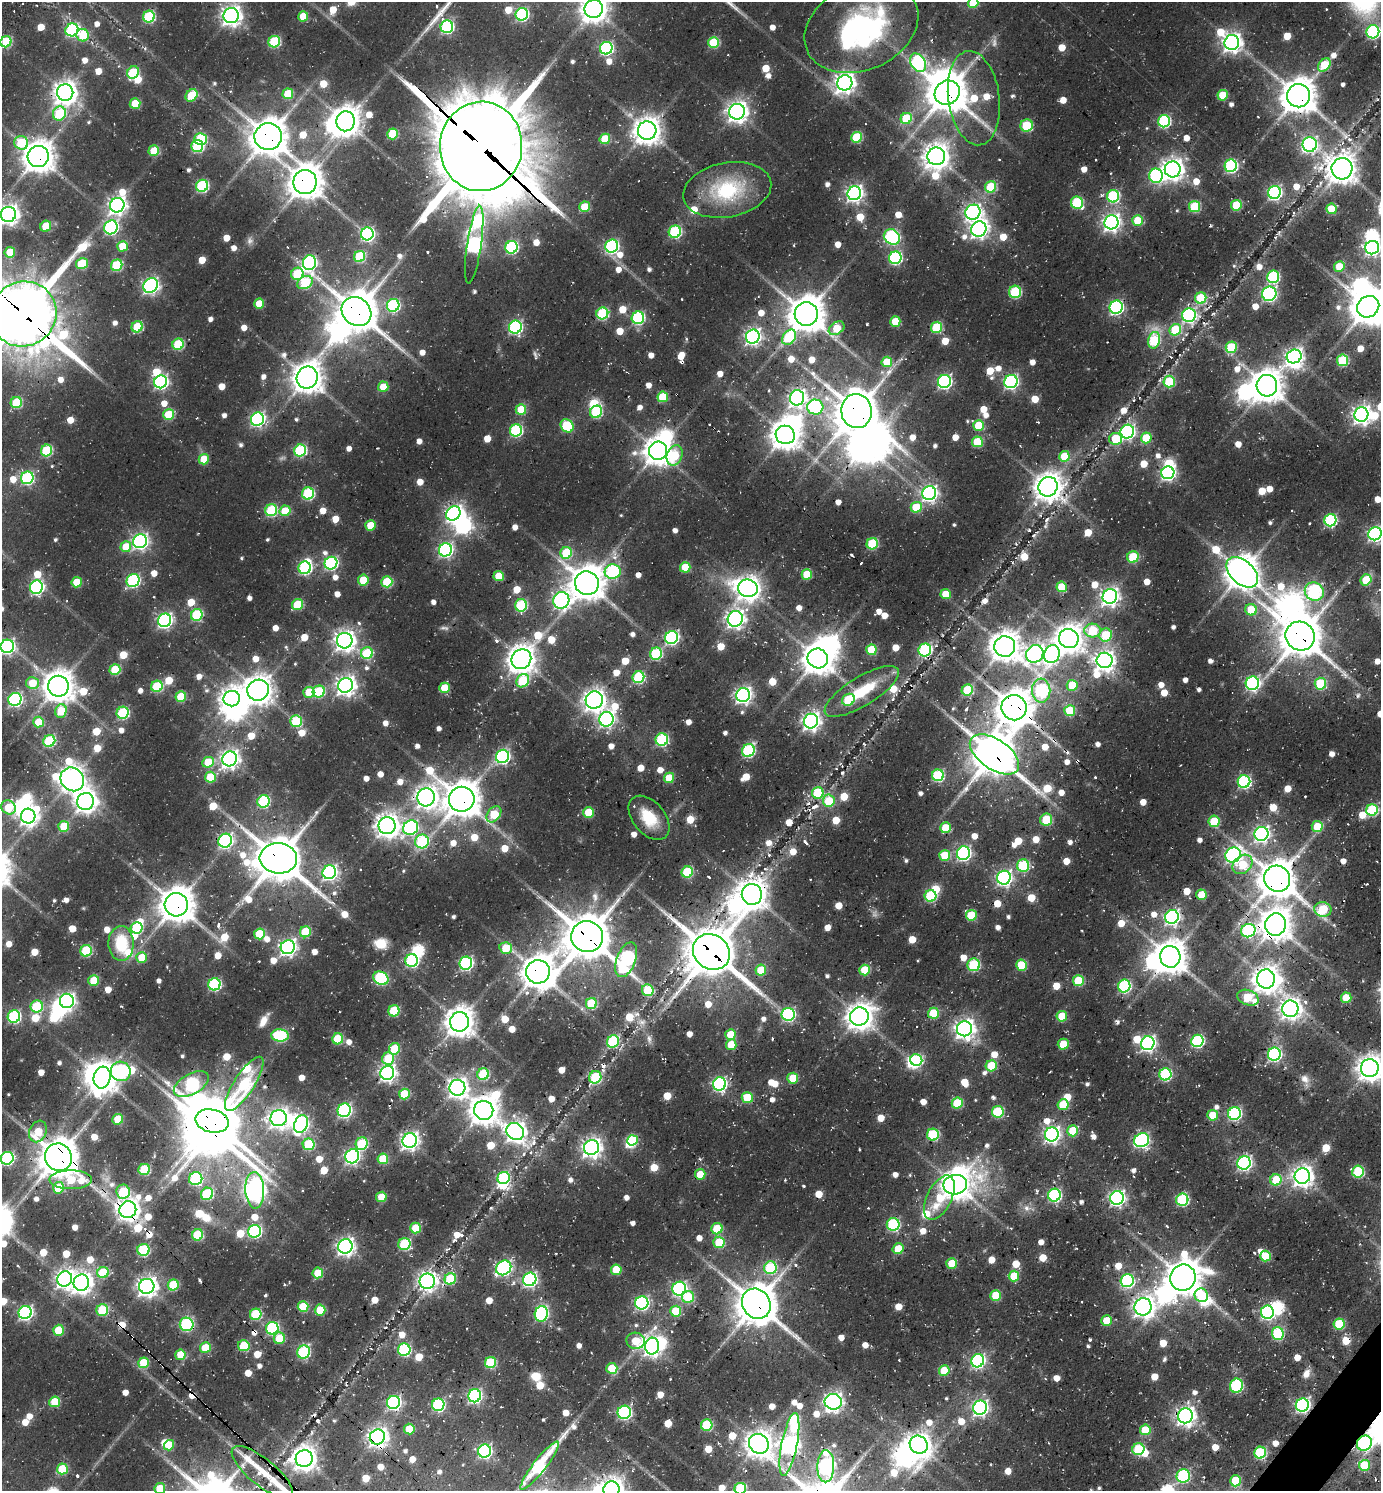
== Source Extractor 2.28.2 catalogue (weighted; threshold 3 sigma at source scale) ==
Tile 6 of 4 x 4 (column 2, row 2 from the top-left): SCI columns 1689-3067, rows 3073-4561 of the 6064 x 6050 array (HDU 1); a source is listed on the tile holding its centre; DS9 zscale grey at full resolution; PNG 1383 x 1493 px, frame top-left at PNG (2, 2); each listed source drawn as its Kron ellipse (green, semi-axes under 4 px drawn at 4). Shown black and unused: <1% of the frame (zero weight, under 2 of 3 exposures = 5% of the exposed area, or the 3 px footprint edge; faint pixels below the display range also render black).
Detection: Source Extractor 2.28.2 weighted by HDU 2 'WHT'; one run over the whole footprint, this tile lists its part. Background 0.0997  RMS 0.011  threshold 0.0473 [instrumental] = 3 sigma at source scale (4.5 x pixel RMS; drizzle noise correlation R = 1.50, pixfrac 1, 0.05/0.05 arcsec/px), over >= 5 px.
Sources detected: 1058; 6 too faint to see at this stretch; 56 inside a brighter object's white glare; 20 cosmic-ray / hot-pixel residue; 4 long thin detections or spike segments (spike, bleed or trail) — neither listed nor drawn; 8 inside a brighter listed object's ellipse — not listed separately; of the other 964, all 500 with FLUX_AUTO >= 26.9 (the completeness limit of this list) listed and drawn (464 fainter detections not listed), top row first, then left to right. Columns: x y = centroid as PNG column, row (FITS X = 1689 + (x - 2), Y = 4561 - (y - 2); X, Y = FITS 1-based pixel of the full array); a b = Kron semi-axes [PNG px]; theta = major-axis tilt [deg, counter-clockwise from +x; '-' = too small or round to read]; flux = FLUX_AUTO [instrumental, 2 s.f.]
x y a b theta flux
973 3 5 5 - 44
594 9 9 9 - 1100
522 14 6 6 - 160
231 16 7 7 - 650
303 16 5 5 - 30
149 17 6 5 - 100
447 27 6 6 - 160
861 27 59 43 24 200
72 30 7 6 - 160
1373 32 6 6 - 160
83 35 6 6 - 38
6 42 5 5 - 67
274 42 6 5 - 83
713 42 5 5 - 68
1232 42 7 7 - 580
606 48 6 6 - 180
918 63 10 7 -56 170
1324 65 7 5 51 44
133 72 6 5 - 62
845 83 8 7 - 660
65 92 8 8 - 950
947 93 13 12 - 2400
288 94 5 5 - 46
192 95 7 5 49 43
1223 95 5 5 - 35
1299 96 11 11 - 1900
974 98 47 25 -82 71
135 103 5 5 - 35
737 112 8 7 - 670
59 113 7 6 - 81
906 118 6 5 - 61
345 121 10 9 - 1300
1164 121 6 6 - 130
1027 126 6 6 - 47
647 130 9 9 - 1200
392 134 5 5 - 53
268 137 14 13 - 2200
857 137 5 5 - 62
200 139 6 6 - 70
605 139 5 5 - 44
21 143 7 6 - 55
1310 144 7 7 - 240
197 146 6 6 - 100
481 146 45 41 85 13000
154 151 5 5 - 37
936 156 9 9 - 1100
38 157 11 10 - 1500
1231 166 6 6 - 150
1173 169 8 8 - 780
1342 169 10 10 - 1300
1156 176 7 7 - 170
305 182 12 11 - 1700
202 186 6 6 - 120
991 187 6 5 - 59
727 190 44 27 11 84
1274 192 6 6 - 230
854 193 7 6 - 380
1113 196 6 6 - 120
1077 203 6 6 - 79
117 205 7 7 - 460
1236 205 5 5 - 52
1195 206 5 5 - 66
585 207 5 5 - 32
1331 209 5 5 - 32
973 212 8 7 - 360
8 214 7 7 - 650
1138 221 5 5 - 36
1111 222 7 7 - 440
46 226 5 5 - 32
111 227 7 6 - 190
979 229 8 7 - 450
675 232 6 6 - 120
367 234 6 6 - 210
892 237 8 7 - 190
474 245 39 7 82 340
122 246 5 5 - 31
612 246 7 6 - 180
511 247 6 6 - 140
1372 248 7 6 - 300
10 252 5 5 - 30
359 256 6 5 - 71
895 258 6 6 - 150
310 263 7 6 - 210
82 264 6 5 - 50
117 265 6 5 - 74
1339 267 5 5 - 30
297 274 6 6 - 69
1273 277 6 6 - 120
305 282 8 6 26 73
151 285 8 6 52 310
1015 292 6 6 - 75
1269 294 7 7 - 190
1201 298 6 5 - 58
259 304 5 5 - 27
393 305 6 6 - 130
1116 307 7 6 - 200
1368 307 11 10 - 1900
356 312 16 13 -42 2900
602 313 6 6 - 100
23 314 33 32 - 6900
806 314 12 12 - 2100
1189 315 7 6 - 210
638 318 6 6 - 130
895 321 5 5 - 30
137 327 6 5 - 51
515 327 6 6 - 180
937 327 5 5 - 64
837 328 8 6 33 39
1175 330 6 5 - 67
753 337 7 6 - 350
789 337 8 6 53 62
1154 340 8 6 77 84
178 344 6 5 - 73
1231 347 6 5 - 54
1294 356 7 6 - 400
1342 360 5 5 - 75
887 362 5 5 - 38
307 378 11 10 - 1400
1169 381 6 5 - 54
161 382 7 6 - 230
944 382 6 6 - 230
1011 382 7 6 - 220
1267 386 11 10 - 1600
383 387 5 5 - 27
663 397 5 5 - 44
797 398 8 7 - 420
16 403 6 5 - 59
815 407 8 7 - 110
521 409 5 5 - 37
856 411 17 15 -83 2700
596 412 6 6 - 78
1361 414 7 7 - 560
169 415 5 5 - 53
257 419 7 6 - 220
979 425 5 5 - 39
567 426 7 6 - 73
516 430 6 6 - 130
1127 432 7 6 - 230
785 435 9 9 - 1200
1146 438 5 5 - 43
1115 439 6 6 - 37
977 442 5 5 - 47
46 450 6 5 - 79
300 450 6 6 - 120
658 451 9 9 - 1300
675 455 10 7 68 38
1064 456 5 5 - 38
204 459 5 5 - 28
1168 473 6 6 - 250
27 478 6 6 - 130
1048 487 10 9 - 1200
308 493 6 6 - 100
929 493 7 7 - 320
916 507 5 5 - 40
271 510 6 5 - 96
285 511 5 5 - 39
453 513 8 6 40 350
1330 520 6 6 - 120
370 525 5 5 - 31
1375 534 7 6 - 280
140 541 7 6 - 320
872 544 6 5 - 70
126 547 5 5 - 27
445 550 7 6 - 240
566 553 6 5 - 59
1133 557 6 5 - 48
331 563 6 6 - 170
685 567 5 5 - 32
305 568 6 6 - 150
613 572 8 7 - 150
1242 572 18 11 -42 1800
807 574 5 5 - 37
499 576 5 5 - 33
363 580 5 5 - 28
1366 580 6 5 - 39
133 581 7 6 - 150
77 582 5 5 - 32
387 582 5 5 - 64
587 583 12 11 - 1800
36 587 7 6 - 200
1062 587 5 5 - 39
748 588 10 9 - 870
1314 591 9 9 - 150
946 594 5 5 - 28
1110 596 7 7 - 460
561 600 8 8 - 310
298 605 6 5 - 47
521 605 6 6 - 95
1251 610 6 5 - 35
197 615 6 5 - 91
735 619 8 7 - 500
164 620 7 6 - 270
1093 631 8 7 - 60
1106 635 6 6 - 47
1300 636 15 14 - 2700
671 637 7 6 - 190
1069 638 10 9 - 1300
345 641 8 8 - 720
7 646 7 6 - 270
1005 646 10 10 - 1400
871 650 5 5 - 42
925 650 6 6 - 130
367 653 6 6 - 61
656 654 6 6 - 90
1035 654 9 8 - 490
1052 654 9 7 68 290
818 658 10 9 - 1500
521 659 10 9 - 1200
1105 660 8 7 - 600
115 670 5 5 - 45
638 677 6 5 - 92
523 681 7 6 - 61
32 683 6 6 - 29
1252 683 7 6 - 210
1320 684 6 5 - 62
346 685 7 7 - 590
1072 685 5 5 - 32
58 686 10 10 - 1600
157 686 6 5 - 67
444 688 5 5 - 34
258 690 11 10 - 1300
967 690 6 5 - 57
319 691 6 5 - 69
862 691 42 14 31 44
1041 691 12 9 -87 120
309 692 5 5 - 32
743 695 7 6 - 390
181 697 5 5 - 41
15 699 7 6 - 200
232 699 8 7 - 820
594 700 9 8 - 650
848 700 6 5 - 51
1014 708 13 12 - 2000
61 711 7 5 70 38
1070 711 5 5 - 52
123 713 6 6 - 100
606 719 7 7 - 300
296 721 6 6 - 68
811 721 7 7 - 480
38 722 5 5 - 36
662 740 6 6 - 120
49 741 6 5 - 91
748 750 7 6 - 120
994 754 28 15 -34 3100
502 756 7 6 - 220
230 759 8 7 - 520
208 762 6 5 - 37
938 775 6 6 - 99
210 777 5 5 - 40
669 778 5 5 - 33
72 779 12 11 - 1100
1244 782 6 6 - 160
818 793 6 5 - 65
426 797 9 9 - 740
462 799 13 12 - 2200
85 801 8 8 - 780
264 801 6 6 - 100
829 801 6 6 - 40
8 807 7 6 - 39
1372 810 6 5 - 89
588 812 5 5 - 38
494 814 9 6 53 45
28 816 7 7 - 400
649 818 25 16 -50 35
1046 820 6 6 - 46
1214 821 5 5 - 43
64 826 5 5 - 36
387 826 8 8 - 900
1317 827 5 5 - 34
411 828 8 7 - 210
946 828 5 5 - 36
1261 834 7 7 - 320
225 841 7 6 - 230
422 841 7 6 - 95
963 853 7 6 - 230
945 855 5 5 - 39
1233 855 8 7 - 330
278 858 19 15 -5 3200
1242 864 11 8 42 41
1023 865 6 6 - 93
329 872 7 6 - 270
687 872 6 5 - 71
1004 878 7 6 - 300
1277 879 13 12 - 2400
752 894 10 10 - 1400
1201 895 5 5 - 32
931 896 6 6 - 82
176 905 11 11 - 2000
1323 909 8 7 - 59
971 915 5 5 - 46
1172 917 7 6 - 290
1276 924 11 10 - 1500
137 928 6 5 - 73
1248 931 7 6 - 140
305 932 6 5 - 41
259 934 5 5 - 51
587 937 16 15 - 3500
121 943 17 12 -89 45
288 947 7 6 - 410
506 948 6 5 - 34
86 951 6 5 - 80
711 952 19 17 -39 3900
142 957 5 5 - 32
1170 957 11 10 - 1600
626 960 18 9 69 190
412 961 6 6 - 140
466 963 6 6 - 200
974 965 6 6 - 80
1021 965 5 5 - 47
761 970 5 5 - 35
865 970 5 5 - 40
538 972 12 11 - 1800
381 978 8 6 -33 130
1266 979 9 9 - 1000
94 980 5 5 - 37
1078 981 5 5 - 57
214 984 6 6 - 140
1124 986 6 6 - 140
648 990 6 5 - 46
1248 998 11 7 -22 48
1346 998 5 5 - 35
67 1001 7 7 - 310
591 1003 5 5 - 60
37 1006 6 6 - 71
1290 1009 8 8 - 750
394 1011 5 5 - 60
933 1013 5 5 - 46
788 1014 6 6 - 180
14 1016 6 6 - 140
859 1016 9 9 - 1200
1062 1016 5 5 - 35
459 1022 10 9 - 1300
964 1029 7 7 - 590
280 1035 9 6 -4 110
730 1035 5 5 - 30
338 1039 5 5 - 50
613 1041 6 5 - 93
1197 1041 6 6 - 140
1148 1043 7 6 - 320
1063 1044 5 5 - 35
731 1045 5 5 - 32
394 1049 6 5 - 44
1274 1054 6 6 - 200
388 1058 6 6 - 44
916 1060 6 6 - 94
991 1066 5 5 - 42
1370 1068 9 9 - 1100
121 1071 10 9 - 150
387 1073 7 6 - 390
483 1074 6 5 - 72
1165 1074 6 6 - 120
595 1077 6 6 - 88
102 1078 11 8 76 1300
793 1078 5 5 - 35
191 1084 19 10 29 160
244 1084 31 10 57 100
719 1084 7 6 - 220
457 1088 8 8 - 570
404 1094 5 5 - 42
747 1098 5 5 - 44
957 1103 5 5 - 53
1063 1105 5 5 - 41
344 1110 7 6 - 200
484 1110 10 9 - 1300
998 1112 6 5 - 72
1234 1113 6 6 - 170
1213 1115 5 5 - 33
279 1118 8 8 - 610
118 1119 5 5 - 33
212 1121 17 11 -13 3700
301 1124 9 6 63 240
38 1131 11 8 67 32
1073 1131 5 5 - 44
515 1132 9 8 - 660
1052 1134 7 7 - 380
933 1135 6 6 - 83
410 1140 7 7 - 440
632 1140 5 5 - 58
1142 1140 8 6 29 240
309 1144 6 6 - 69
362 1144 6 6 - 72
591 1147 7 7 - 560
352 1156 7 7 - 250
58 1157 14 13 - 2600
7 1158 6 6 - 160
383 1159 5 5 - 41
1244 1163 7 6 - 250
144 1169 6 5 - 73
1358 1172 6 6 - 79
700 1174 5 5 - 28
1302 1176 8 7 - 750
504 1178 6 6 - 120
196 1179 7 6 - 120
71 1180 21 9 0 60
1276 1180 5 5 - 53
955 1185 12 9 11 1300
58 1188 6 5 - 39
255 1190 18 9 -87 760
123 1192 7 7 - 64
207 1194 6 6 - 83
1054 1195 6 6 - 170
381 1197 5 5 - 29
939 1198 24 12 63 37
1117 1198 7 6 - 340
1182 1200 6 6 - 110
128 1210 8 8 - 880
893 1224 6 6 - 120
416 1228 5 5 - 37
717 1229 6 5 - 44
255 1231 6 6 - 150
198 1235 6 5 - 72
719 1242 5 5 - 45
404 1244 6 6 - 92
345 1246 7 7 - 440
898 1249 5 5 - 33
143 1250 6 6 - 83
1265 1256 5 5 - 38
952 1263 5 5 - 31
504 1268 8 7 - 210
770 1268 6 6 - 85
616 1270 5 5 - 35
103 1272 6 5 - 54
318 1273 5 5 - 32
1014 1276 5 5 - 34
1183 1278 13 12 - 2000
65 1279 8 7 - 440
450 1279 6 5 - 60
530 1279 7 6 - 220
427 1281 8 7 - 470
1127 1281 6 6 - 150
81 1283 8 7 - 680
173 1285 5 5 - 63
147 1286 7 7 - 630
679 1289 7 6 - 230
996 1295 5 5 - 37
1201 1295 7 6 - 49
688 1297 6 6 - 48
642 1303 6 6 - 190
756 1304 16 13 -57 2800
303 1307 5 5 - 39
1143 1307 9 8 - 640
102 1310 6 6 - 62
320 1310 5 5 - 39
676 1311 5 5 - 39
25 1312 7 6 - 250
1267 1312 6 6 - 210
256 1314 6 5 - 70
541 1314 8 6 75 170
1106 1321 5 5 - 27
187 1324 7 6 - 140
1339 1324 5 5 - 53
272 1328 6 6 - 130
58 1330 5 5 - 42
1278 1333 6 6 - 84
279 1338 6 5 - 34
636 1341 9 8 - 33
244 1346 6 5 - 52
652 1346 8 7 - 620
205 1348 5 5 - 35
404 1350 6 6 - 120
304 1352 7 6 - 110
180 1355 5 5 - 27
978 1361 7 6 - 230
143 1363 5 5 - 40
490 1363 6 5 - 76
612 1368 5 5 - 33
944 1371 5 5 - 36
1236 1386 7 6 - 99
475 1396 6 6 - 230
55 1402 5 5 - 41
393 1402 6 6 - 210
833 1402 8 8 - 480
438 1405 6 6 - 140
1302 1405 7 6 - 260
980 1408 7 7 - 320
624 1412 6 6 - 190
1185 1416 7 7 - 600
707 1425 6 5 - 65
409 1429 5 5 - 32
1145 1430 5 5 - 35
377 1437 8 7 - 620
1364 1443 8 7 - 180
759 1444 10 9 - 1100
789 1444 32 8 79 620
169 1445 5 5 - 28
919 1445 9 8 - 860
1138 1449 6 6 - 75
484 1451 6 6 - 210
1260 1453 6 5 - 99
304 1459 8 8 - 930
1364 1465 5 5 - 42
540 1466 30 6 52 130
826 1466 16 8 89 250
62 1469 5 5 - 51
262 1472 38 13 -39 29
1183 1476 7 6 - 110
1235 1481 6 5 - 38
160 1488 5 5 - 37
740 1489 6 5 - 81
611 1490 8 8 - 940
Overlapping masked pixels (flux is a lower limit): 34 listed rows (the first 20) at x y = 947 93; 1299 96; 268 137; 481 146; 38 157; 305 182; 1368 307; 356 312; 23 314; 856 411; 1300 636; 1014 708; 994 754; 426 797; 462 799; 278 858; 1277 879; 752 894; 176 905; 1276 924
Isophote crosses this tile's border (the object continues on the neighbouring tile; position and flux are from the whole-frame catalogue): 16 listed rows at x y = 973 3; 594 9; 861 27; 1373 32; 6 42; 8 214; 1372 248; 1368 307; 23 314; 1375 534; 7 646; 1370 1068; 7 1158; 160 1488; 740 1489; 611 1490